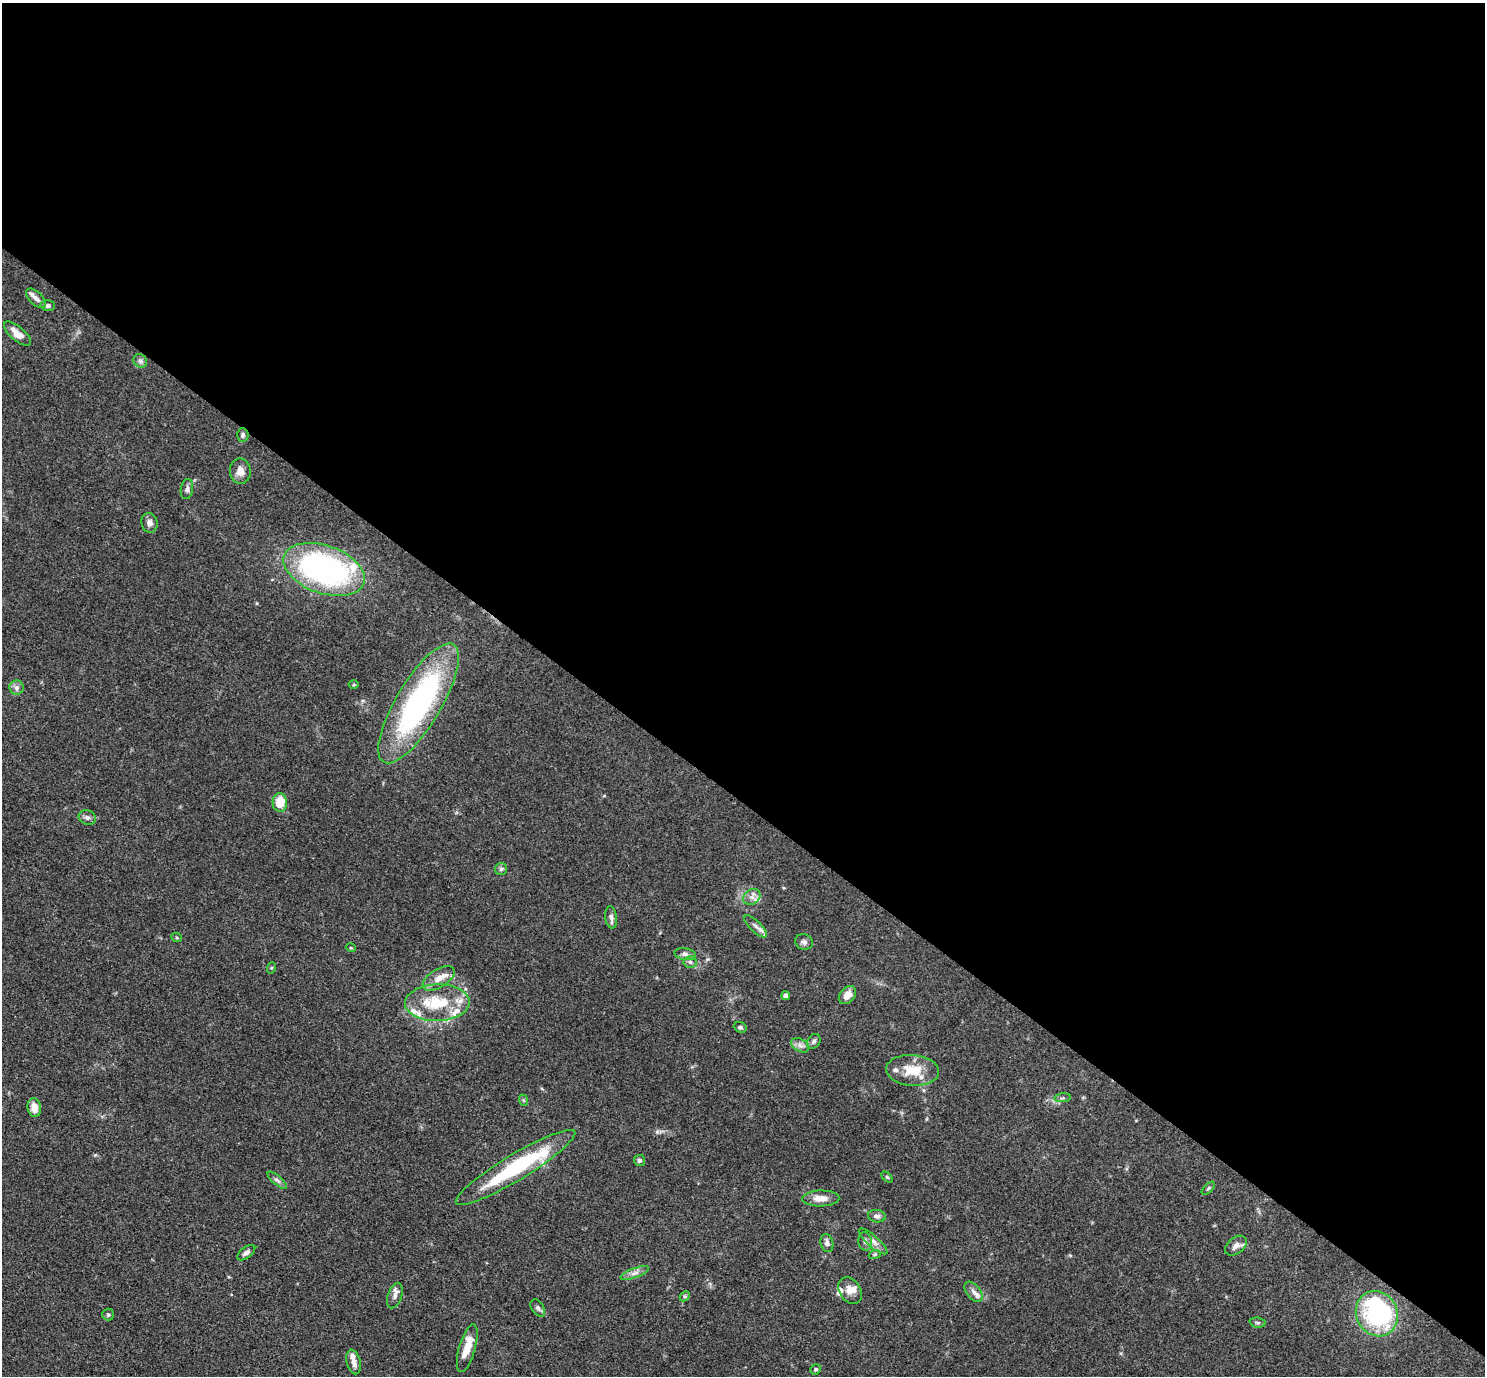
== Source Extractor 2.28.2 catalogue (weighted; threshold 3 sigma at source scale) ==
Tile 3 of 4 x 4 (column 3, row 1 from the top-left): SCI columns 2971-4453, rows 4416-5789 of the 5940 x 5944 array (HDU 1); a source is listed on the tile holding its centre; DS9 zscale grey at full resolution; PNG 1487 x 1378 px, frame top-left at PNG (2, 3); each listed source drawn as its Kron ellipse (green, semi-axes under 4 px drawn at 4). Shown black and unused: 58% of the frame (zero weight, under 3 of 4 exposures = <1% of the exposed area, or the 3 px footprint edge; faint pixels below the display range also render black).
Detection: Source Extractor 2.28.2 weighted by HDU 2 'WHT'; one run over the whole footprint, this tile lists its part. Background 0.0727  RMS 0.0056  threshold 0.0253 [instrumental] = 3 sigma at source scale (4.5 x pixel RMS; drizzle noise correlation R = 1.50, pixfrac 1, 0.05/0.05 arcsec/px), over >= 5 px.
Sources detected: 74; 2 inside a brighter object's white glare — neither listed nor drawn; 12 inside a brighter listed object's ellipse — not listed separately; the other 60 listed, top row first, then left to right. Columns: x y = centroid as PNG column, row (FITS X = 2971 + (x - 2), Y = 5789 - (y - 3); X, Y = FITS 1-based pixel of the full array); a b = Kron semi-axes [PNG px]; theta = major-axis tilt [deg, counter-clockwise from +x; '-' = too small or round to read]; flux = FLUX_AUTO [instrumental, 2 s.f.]
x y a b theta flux
36 298 12 6 -43 2.7
48 306 7 5 4 1.7
17 334 16 7 -40 5.7
140 361 7 6 - 1.5
243 435 7 6 - 1.5
240 471 12 10 -86 4.4
187 489 10 6 81 1.8
149 523 10 8 -82 2.8
324 569 42 24 -19 150
354 685 5 3 - 0.57
17 688 7 7 - 2
419 703 68 22 59 130
280 803 9 7 -87 11
87 817 9 7 -22 1.8
501 869 6 6 - 1.1
752 897 9 7 35 2.7
611 917 11 6 -82 2
756 926 15 5 -44 2.6
177 938 5 3 - 0.59
804 942 9 7 -22 1.9
351 948 5 3 - 0.49
685 954 11 6 -11 2
690 962 7 5 -3 1.4
271 968 6 3 71 0.62
439 978 18 9 31 5.5
847 995 10 7 48 5.2
786 996 4 4 - 3
437 1003 32 18 1 24
740 1027 6 5 - 1.1
814 1041 8 6 55 1.5
800 1045 10 6 -30 2.3
913 1070 26 15 -4 14
1063 1098 8 3 5 0.93
523 1100 6 4 -71 0.77
34 1107 9 6 -80 6.7
640 1160 5 5 - 1.4
516 1167 69 13 31 54
887 1177 6 4 -44 0.75
277 1180 12 4 -40 1.7
1208 1188 8 3 45 0.75
821 1198 18 8 1 6
877 1216 9 6 -9 1.9
865 1241 9 7 -82 2
873 1241 18 5 -42 3.4
827 1243 9 6 -74 2.4
1236 1246 12 8 39 3.5
246 1253 11 5 36 1.8
875 1254 6 4 19 0.73
635 1273 15 4 19 2.9
850 1290 14 10 -60 4.8
974 1292 12 7 -53 2.9
395 1296 13 7 72 2.9
685 1296 6 4 45 0.9
538 1308 9 6 -55 1.6
1377 1314 23 20 -64 53
108 1315 6 6 - 1.1
1258 1323 8 5 -5 1.1
467 1348 25 8 74 9.1
354 1362 12 7 -76 3.8
816 1369 5 5 - 1.1